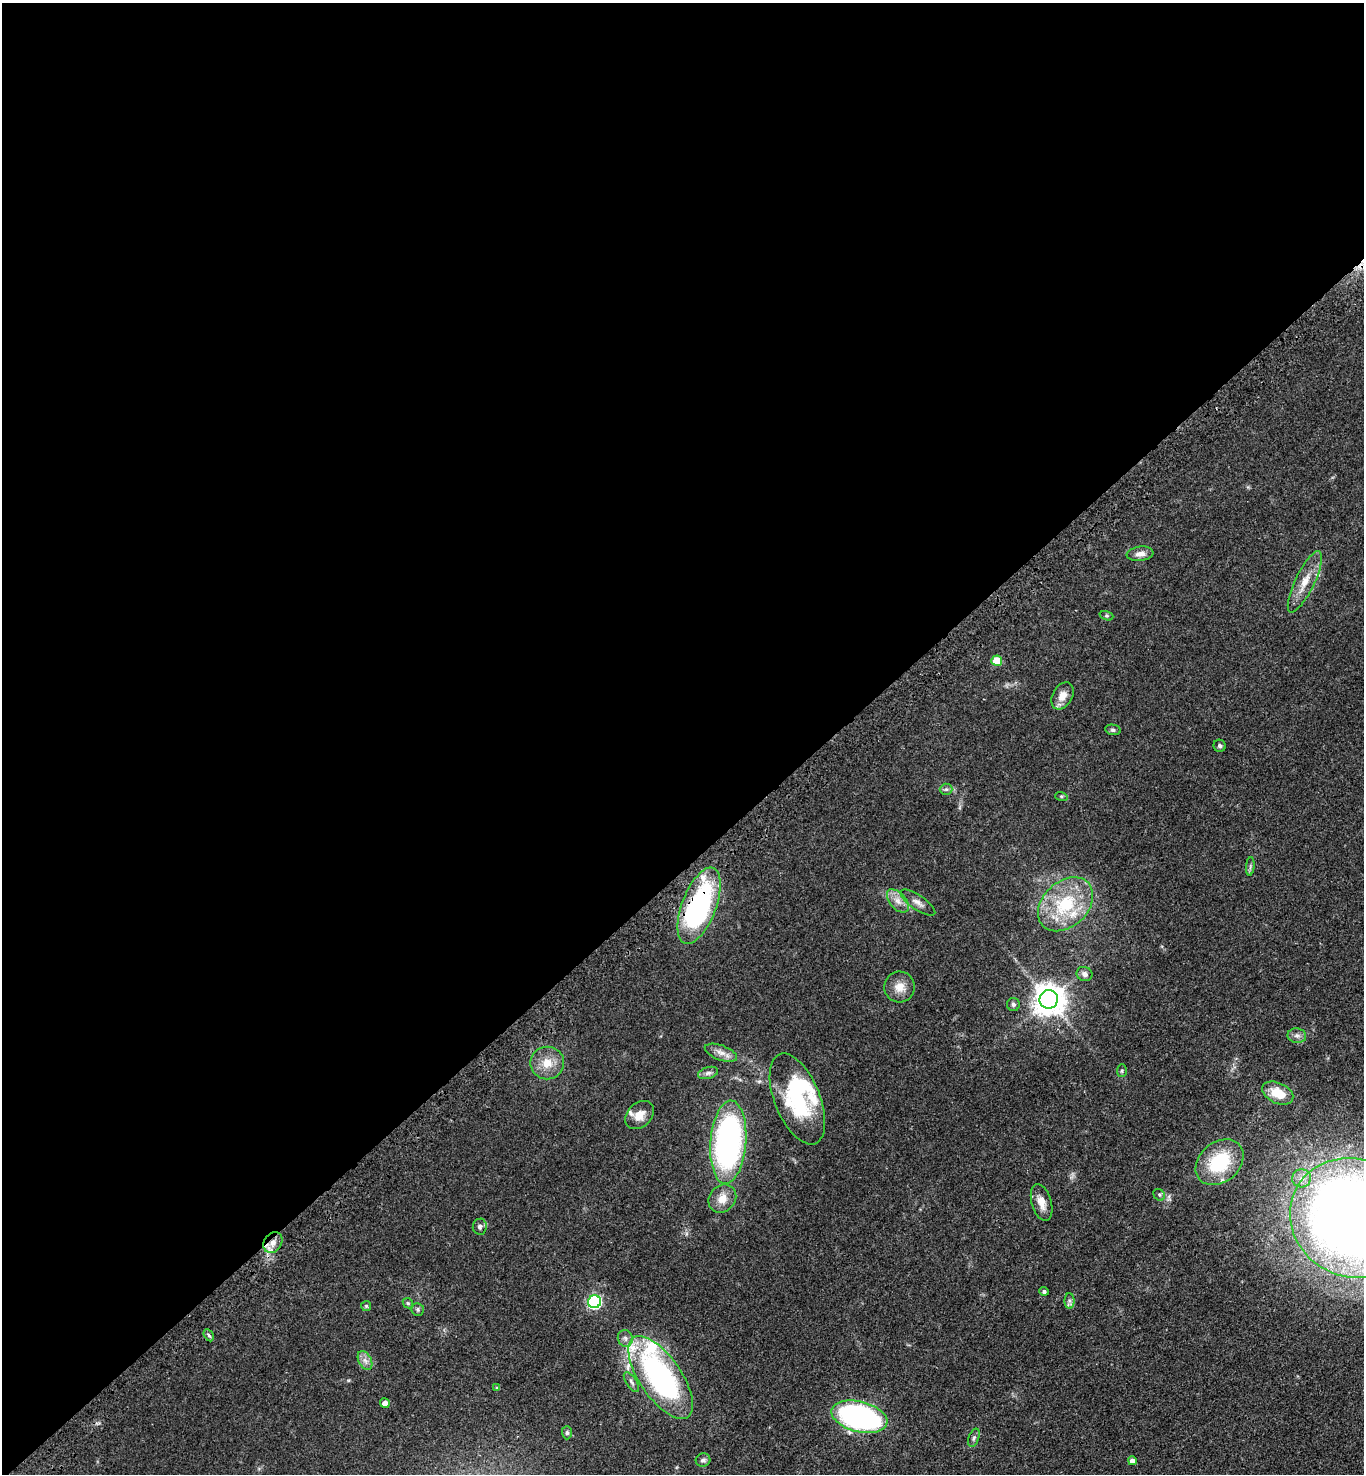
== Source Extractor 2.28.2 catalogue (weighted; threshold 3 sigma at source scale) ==
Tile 2 of 4 x 4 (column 2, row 1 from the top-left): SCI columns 1612-2973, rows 4519-5990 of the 6090 x 6092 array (HDU 1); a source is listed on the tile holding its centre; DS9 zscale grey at full resolution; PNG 1366 x 1476 px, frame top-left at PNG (2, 3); each listed source drawn as its Kron ellipse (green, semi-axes under 4 px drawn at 4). Shown black and unused: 59% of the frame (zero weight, under 3 of 4 exposures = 6% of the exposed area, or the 3 px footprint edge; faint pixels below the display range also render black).
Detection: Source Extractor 2.28.2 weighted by HDU 2 'WHT'; one run over the whole footprint, this tile lists its part. Background 0.0438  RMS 0.0052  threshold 0.0233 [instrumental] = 3 sigma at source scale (4.5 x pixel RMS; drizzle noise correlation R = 1.50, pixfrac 1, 0.05/0.05 arcsec/px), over >= 5 px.
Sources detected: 59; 6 inside a brighter listed object's ellipse — not listed separately; the other 53 listed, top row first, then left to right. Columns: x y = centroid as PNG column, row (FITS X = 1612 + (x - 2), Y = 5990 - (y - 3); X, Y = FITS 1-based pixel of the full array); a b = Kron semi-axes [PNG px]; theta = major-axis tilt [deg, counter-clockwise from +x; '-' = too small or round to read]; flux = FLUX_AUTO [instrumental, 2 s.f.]
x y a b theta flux
1140 554 13 7 7 3
1305 582 34 9 64 8.7
1106 616 7 4 -18 0.7
997 661 5 5 - 11
1062 696 14 10 60 5.3
1113 730 8 5 -10 1.1
1220 746 6 6 - 1.1
946 789 6 5 - 1
1061 796 6 4 -18 0.61
1250 866 9 3 85 1
898 901 14 8 -48 4
918 902 20 7 -34 3.2
1065 904 31 22 43 31
699 906 40 17 69 95
1084 974 8 7 - 2.3
899 987 15 15 - 6
1049 999 9 9 - 840
1013 1004 6 6 - 1.1
1297 1036 9 7 -10 2
721 1053 17 7 -20 3.6
547 1063 17 16 - 8.1
1122 1071 6 5 - 0.79
708 1073 10 6 15 1.7
1278 1093 16 10 -24 9.2
797 1099 48 22 -68 41
640 1115 16 12 43 5.3
728 1142 42 18 85 150
1219 1162 26 20 40 31
1301 1178 9 9 - 3.7
1159 1195 6 5 - 0.89
722 1199 15 12 49 6.2
1042 1202 19 10 -74 5.2
1354 1218 65 59 -23 810
480 1227 8 7 - 1.4
273 1243 11 8 58 4.2
1044 1291 5 4 - 1.1
1069 1301 8 5 -89 1.5
594 1302 6 6 - 89
408 1303 6 4 -45 0.71
366 1306 5 5 - 0.68
418 1309 6 6 - 1.1
209 1335 6 4 -59 1
625 1338 8 7 - 2
365 1360 10 6 -62 2.4
661 1377 48 20 -55 120
631 1382 11 5 -57 1.5
497 1388 4 4 - 0.7
385 1403 5 4 - 3.2
859 1417 28 15 -14 130
567 1433 7 5 -90 0.99
974 1438 9 5 71 1.3
703 1460 7 6 - 1.6
1132 1461 4 4 - 2.9
Overlapping masked pixels (flux is a lower limit): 2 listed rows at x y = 699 906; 273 1243
Isophote crosses this tile's border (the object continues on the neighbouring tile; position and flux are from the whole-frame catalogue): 1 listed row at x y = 1354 1218